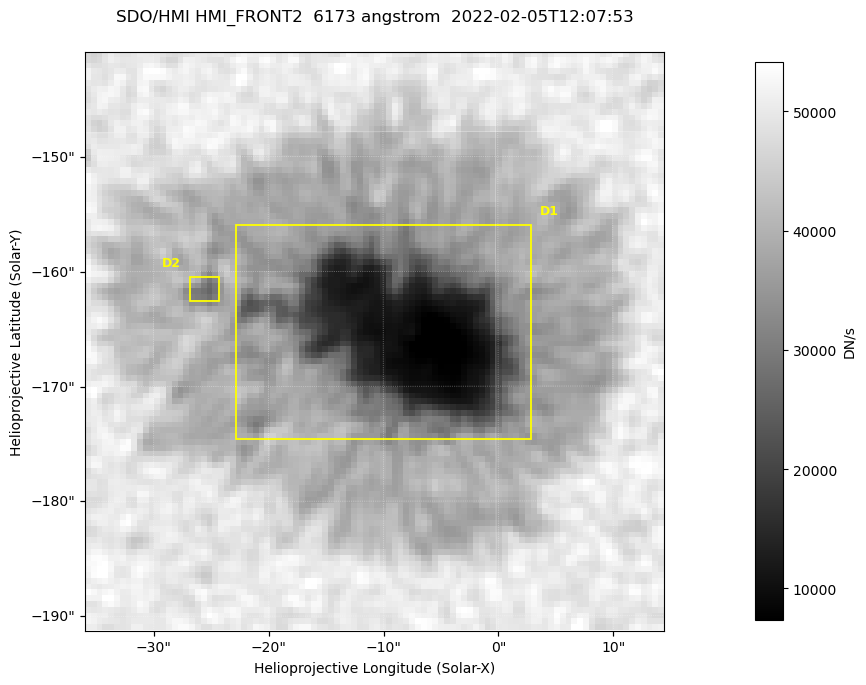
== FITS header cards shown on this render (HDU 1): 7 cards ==
TELESCOP= 'SDO/HMI '           / Telescope
INSTRUME= 'HMI_FRONT2'         / For HMI: HMI_SIDE1, HMI_FRONT2, or HMI_COMBINED
WAVELNTH=                6173. / [angstrom] Wavelength
DATE-OBS= '2022-02-05T12:07:53.500' / [ISO] Observation date {DATE__OBS}
CTYPE1  = 'HPLN-TAN'           / CTYPE1: HPLN
CTYPE2  = 'HPLT-TAN'           / CTYPE2: HPLT
BUNIT   = 'DN/s    '           / Physical Units

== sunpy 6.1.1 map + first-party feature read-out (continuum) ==
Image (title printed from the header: SDO/HMI HMI_FRONT2  6173 angstrom  2022-02-05T12:07:53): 100 x 100 px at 0.504 arcsec/px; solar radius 973 arcsec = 1931 px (partial field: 0.1% of the solar disc is inside the frame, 100% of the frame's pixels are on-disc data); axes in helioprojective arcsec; data unit DN/s (BUNIT, on the colour bar)
Orientation: roll -0.0702 deg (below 1 deg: not rotated)
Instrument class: CONTINUUM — white-light / continuum photospheric image (CONTENT/OBS_TYPE)
Dark features (sunspots / pores): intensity divided by the frame's on-disc median (partial field: no limb-darkening profile); reference = the frame's on-disc median (the 8%-of-disc-diameter window exceeds this field); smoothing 3 px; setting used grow <= 0.75, no closing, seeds <= 0.75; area >= 9 px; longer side >= 3 px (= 1.5 arcsec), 3 px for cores <= 0.7; partial field; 2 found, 2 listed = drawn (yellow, D1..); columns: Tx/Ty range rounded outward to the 2 arcsec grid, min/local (2 s.f., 1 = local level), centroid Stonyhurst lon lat
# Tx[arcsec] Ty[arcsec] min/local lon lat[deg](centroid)
D1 -24..4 -176..-156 0.14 +0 -16
D2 -28..-24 -164..-160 0.65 -2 -16